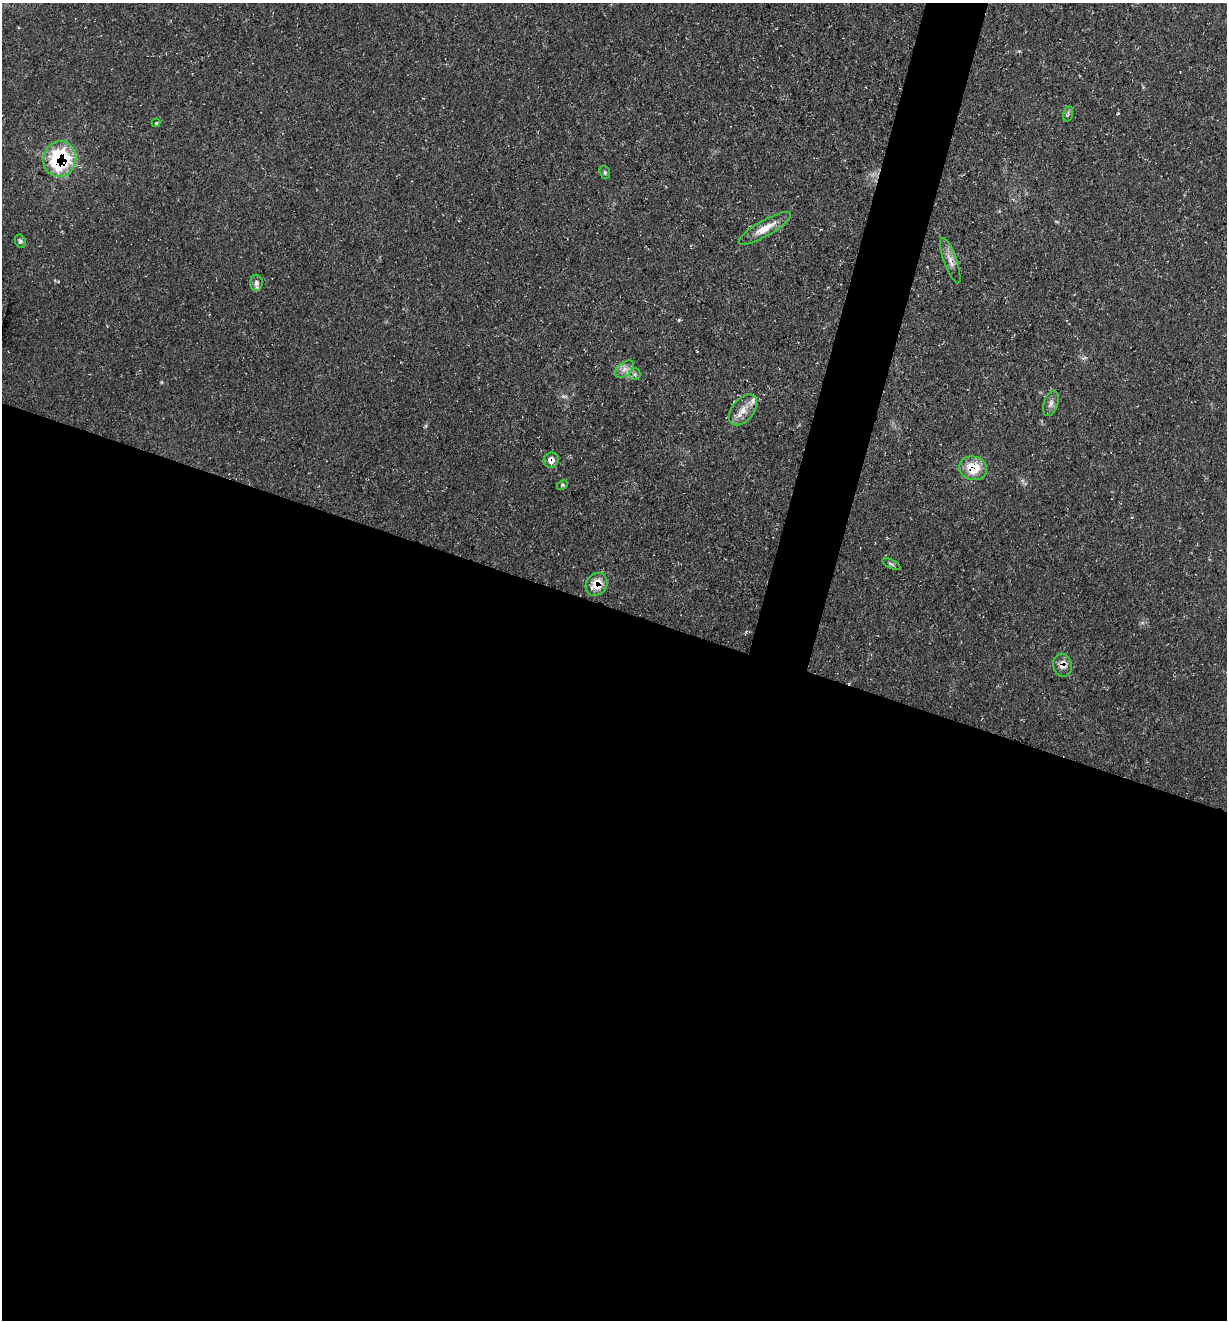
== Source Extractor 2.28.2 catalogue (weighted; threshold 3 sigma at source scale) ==
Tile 14 of 4 x 4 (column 2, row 4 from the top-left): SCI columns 1359-2583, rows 2-1319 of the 5290 x 5272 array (HDU 1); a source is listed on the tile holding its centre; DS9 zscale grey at full resolution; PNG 1229 x 1322 px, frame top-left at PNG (2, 3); each listed source drawn as its Kron ellipse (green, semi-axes under 4 px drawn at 4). Shown black and unused: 57% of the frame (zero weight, under 3 of 4 exposures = <1% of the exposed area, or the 3 px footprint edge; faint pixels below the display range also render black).
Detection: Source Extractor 2.28.2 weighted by HDU 2 'WHT'; one run over the whole footprint, this tile lists its part. Background 0.163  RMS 0.0072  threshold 0.0326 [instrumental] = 3 sigma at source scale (4.5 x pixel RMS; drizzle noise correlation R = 1.50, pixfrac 1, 0.05/0.05 arcsec/px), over >= 5 px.
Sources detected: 21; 1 too faint to see at this stretch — neither listed nor drawn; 2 inside a brighter listed object's ellipse — not listed separately; the other 18 listed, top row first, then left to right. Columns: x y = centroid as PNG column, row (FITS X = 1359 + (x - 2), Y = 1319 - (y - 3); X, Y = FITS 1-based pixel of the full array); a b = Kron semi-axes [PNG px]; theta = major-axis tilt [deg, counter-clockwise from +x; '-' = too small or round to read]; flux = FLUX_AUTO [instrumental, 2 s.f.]
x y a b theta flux
1068 114 8 4 75 1.4
156 123 4 3 - 0.88
60 159 18 16 74 71
605 172 7 5 -71 1.3
765 228 30 8 30 11
20 241 7 5 -63 1.6
950 261 24 6 -70 5.8
256 283 8 6 87 2.5
624 369 11 6 37 4.2
635 374 6 5 - 1.7
1051 403 13 7 72 3.7
743 410 18 11 51 9.1
551 460 8 7 - 5.6
973 468 14 12 -15 18
562 485 6 4 24 1
891 564 10 4 -26 1.5
597 584 12 10 54 14
1062 665 11 9 -76 5.9
Overlapping masked pixels (flux is a lower limit): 6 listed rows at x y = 60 159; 950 261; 551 460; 973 468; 597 584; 1062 665